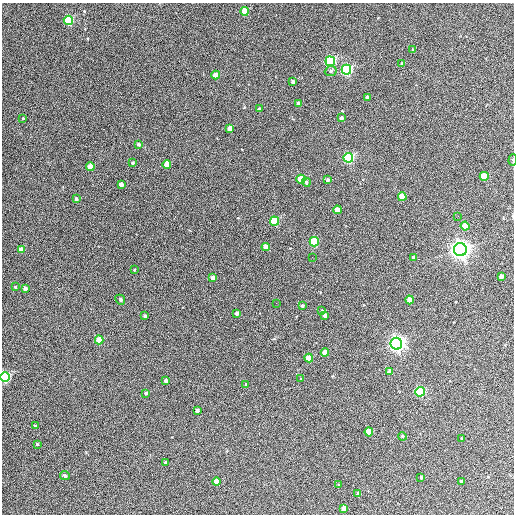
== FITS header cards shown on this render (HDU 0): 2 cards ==
NAXIS1  =                  512 / Axis length
NAXIS2  =                  512 / Axis length

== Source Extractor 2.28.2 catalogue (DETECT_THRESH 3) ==
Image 512 x 512 px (HDU 0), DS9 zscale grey, 1 PNG px = 1 image px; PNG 516 x 516 px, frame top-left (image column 1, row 512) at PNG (2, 3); each listed source drawn as its Kron ellipse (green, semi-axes under 4 px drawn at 4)
Background 356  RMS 21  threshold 61.5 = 3 sigma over >= 5 px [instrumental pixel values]
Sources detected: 76; all 76 listed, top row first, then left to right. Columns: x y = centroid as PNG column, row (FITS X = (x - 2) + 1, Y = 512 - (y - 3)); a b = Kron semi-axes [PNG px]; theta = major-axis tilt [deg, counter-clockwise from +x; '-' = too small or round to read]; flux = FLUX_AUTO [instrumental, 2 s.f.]
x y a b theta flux
245 11 4 4 - 4.1e+04
68 20 5 4 - 1.1e+05
413 50 3 3 - 1.5e+03
330 61 5 4 - 2.0e+05
402 64 3 3 - 3.6e+03
346 70 5 5 - 2.6e+05
331 71 6 5 - 2.4e+03
216 75 4 4 - 2.2e+04
293 82 4 4 - 5.3e+03
367 97 3 3 - 3.0e+03
299 103 4 4 - 4.2e+03
259 109 3 3 - 2.0e+03
23 118 4 3 - 1.2e+03
341 118 4 3 - 3.6e+03
230 128 4 4 - 1.5e+04
138 144 4 4 - 2.5e+03
348 158 5 4 - 2.4e+05
513 160 5 3 - 1.5e+03
133 163 3 3 - 1.5e+03
167 165 4 4 - 2.7e+04
90 167 4 4 - 3.2e+04
484 176 4 4 - 5.3e+04
301 179 4 4 - 4.5e+04
327 180 3 3 - 3.1e+03
306 182 5 4 - 2.6e+03
121 184 4 4 - 6.6e+03
402 197 4 4 - 2.6e+04
76 199 3 3 - 3.1e+03
337 210 4 4 - 1.9e+04
458 216 2 2 - 5.7e+02
274 221 4 4 - 8.9e+04
465 226 4 4 - 3.4e+04
314 242 5 4 - 8.1e+04
266 247 4 4 - 1.7e+04
21 250 4 4 - 1.5e+04
460 250 6 6 - 1.1e+06
312 257 2 2 - 6.5e+02
413 257 3 3 - 2.7e+03
134 270 4 2 - 9.4e+02
501 276 4 4 - 6.8e+03
213 278 4 4 - 1.1e+04
15 287 3 2 - 1.4e+03
25 288 4 4 - 4.8e+03
120 300 5 4 - 1.9e+03
410 300 4 4 - 2.2e+04
276 303 2 2 - 6.3e+02
302 306 4 3 - 3.3e+03
322 311 4 4 - 1.4e+03
237 313 3 3 - 4.5e+03
145 316 3 3 - 2.3e+03
325 316 4 3 - 4.6e+03
99 340 4 4 - 3.2e+04
396 344 6 5 - 6.9e+05
325 352 4 4 - 2.3e+04
309 358 4 4 - 3.0e+04
390 371 4 4 - 7.9e+03
5 377 5 4 - 2.0e+05
300 379 3 2 - 2.1e+03
166 381 4 3 - 4.1e+03
246 384 4 3 - 1.7e+03
420 392 5 4 - 1.4e+05
146 393 3 3 - 3.3e+03
197 410 4 3 - 4.1e+03
35 426 3 3 - 1.6e+03
369 432 4 4 - 3.6e+04
402 436 4 3 - 1.1e+03
462 438 3 2 - 9.4e+02
37 444 3 3 - 1.5e+03
166 462 3 3 - 3.0e+03
65 476 5 4 - 3.6e+03
421 477 3 3 - 1.8e+03
461 481 3 3 - 2.5e+03
216 482 4 4 - 2.0e+04
339 485 3 2 - 1.2e+03
358 493 4 4 - 2.7e+03
344 508 4 4 - 1.1e+04
At the frame edge (FLAGS 8, measured only in part): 2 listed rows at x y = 513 160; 5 377